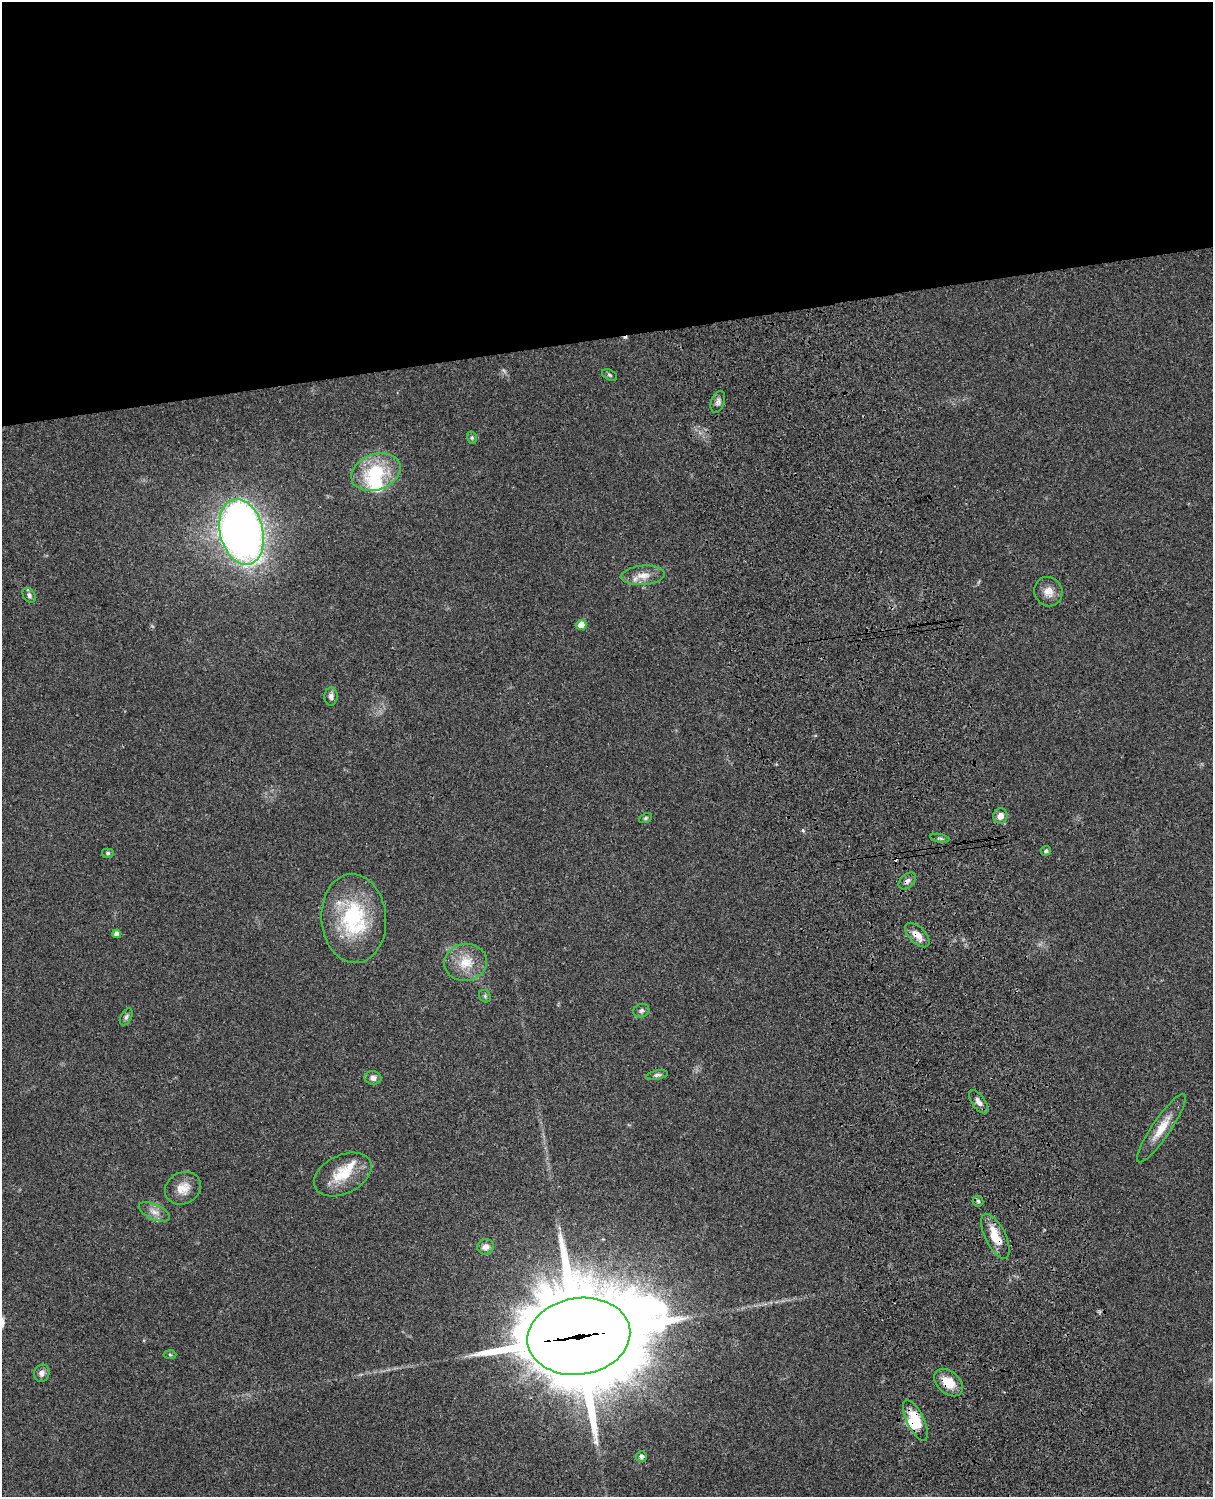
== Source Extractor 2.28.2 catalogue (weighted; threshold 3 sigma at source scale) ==
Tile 2 of 4 x 3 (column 2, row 1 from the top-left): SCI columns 1334-2544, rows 3266-4760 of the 5086 x 4923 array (HDU 1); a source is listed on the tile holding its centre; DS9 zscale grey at full resolution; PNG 1215 x 1499 px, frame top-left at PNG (2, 2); each listed source drawn as its Kron ellipse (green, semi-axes under 4 px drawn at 4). Shown black and unused: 23% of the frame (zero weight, under 3 of 4 exposures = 6% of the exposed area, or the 3 px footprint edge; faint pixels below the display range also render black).
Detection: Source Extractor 2.28.2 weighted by HDU 2 'WHT'; one run over the whole footprint, this tile lists its part. Background 0.0761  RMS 0.0059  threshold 0.0264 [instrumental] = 3 sigma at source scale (4.5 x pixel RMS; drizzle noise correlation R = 1.50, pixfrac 1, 0.05/0.05 arcsec/px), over >= 5 px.
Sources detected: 44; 2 cosmic-ray / hot-pixel residue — neither listed nor drawn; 3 inside a brighter listed object's ellipse — not listed separately; the other 39 listed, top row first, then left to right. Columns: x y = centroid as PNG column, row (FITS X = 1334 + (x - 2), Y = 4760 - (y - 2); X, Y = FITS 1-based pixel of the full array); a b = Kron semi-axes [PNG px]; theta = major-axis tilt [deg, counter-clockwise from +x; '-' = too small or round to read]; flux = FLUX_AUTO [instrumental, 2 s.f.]
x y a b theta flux
609 375 8 5 -28 1.1
718 402 11 6 69 2.2
472 438 6 5 - 0.99
376 472 25 18 20 33
242 532 33 21 -76 390
643 575 21 9 4 6.7
1048 592 15 14 - 5.9
29 595 8 5 -56 1.5
581 625 5 5 - 8.9
331 696 9 6 88 2.1
1000 816 8 7 - 4
645 818 7 4 28 0.85
940 838 9 3 -11 0.92
1046 851 5 4 - 1.2
108 853 6 5 - 1
907 881 10 6 45 2.1
354 919 44 32 -85 51
117 934 4 4 - 2.2
917 935 15 8 -45 5.3
466 962 21 18 6 13
485 996 7 5 -48 1
641 1011 8 6 24 1.6
126 1017 9 5 61 1.6
657 1075 11 4 9 1.5
373 1078 8 7 - 2.6
979 1102 14 6 -54 3.2
1161 1128 41 9 56 11
343 1174 31 19 26 17
183 1188 19 15 28 7.9
978 1201 5 5 - 1.1
154 1212 17 7 -24 4.2
995 1236 24 10 -64 13
485 1247 8 7 - 3.8
579 1336 52 38 9 10000
170 1355 6 4 -2 0.86
42 1373 9 7 67 2.8
948 1383 16 11 -41 11
915 1420 22 8 -64 18
641 1456 5 5 - 1.7
Overlapping masked pixels (flux is a lower limit): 6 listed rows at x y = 907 881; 917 935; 995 1236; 579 1336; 948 1383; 915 1420